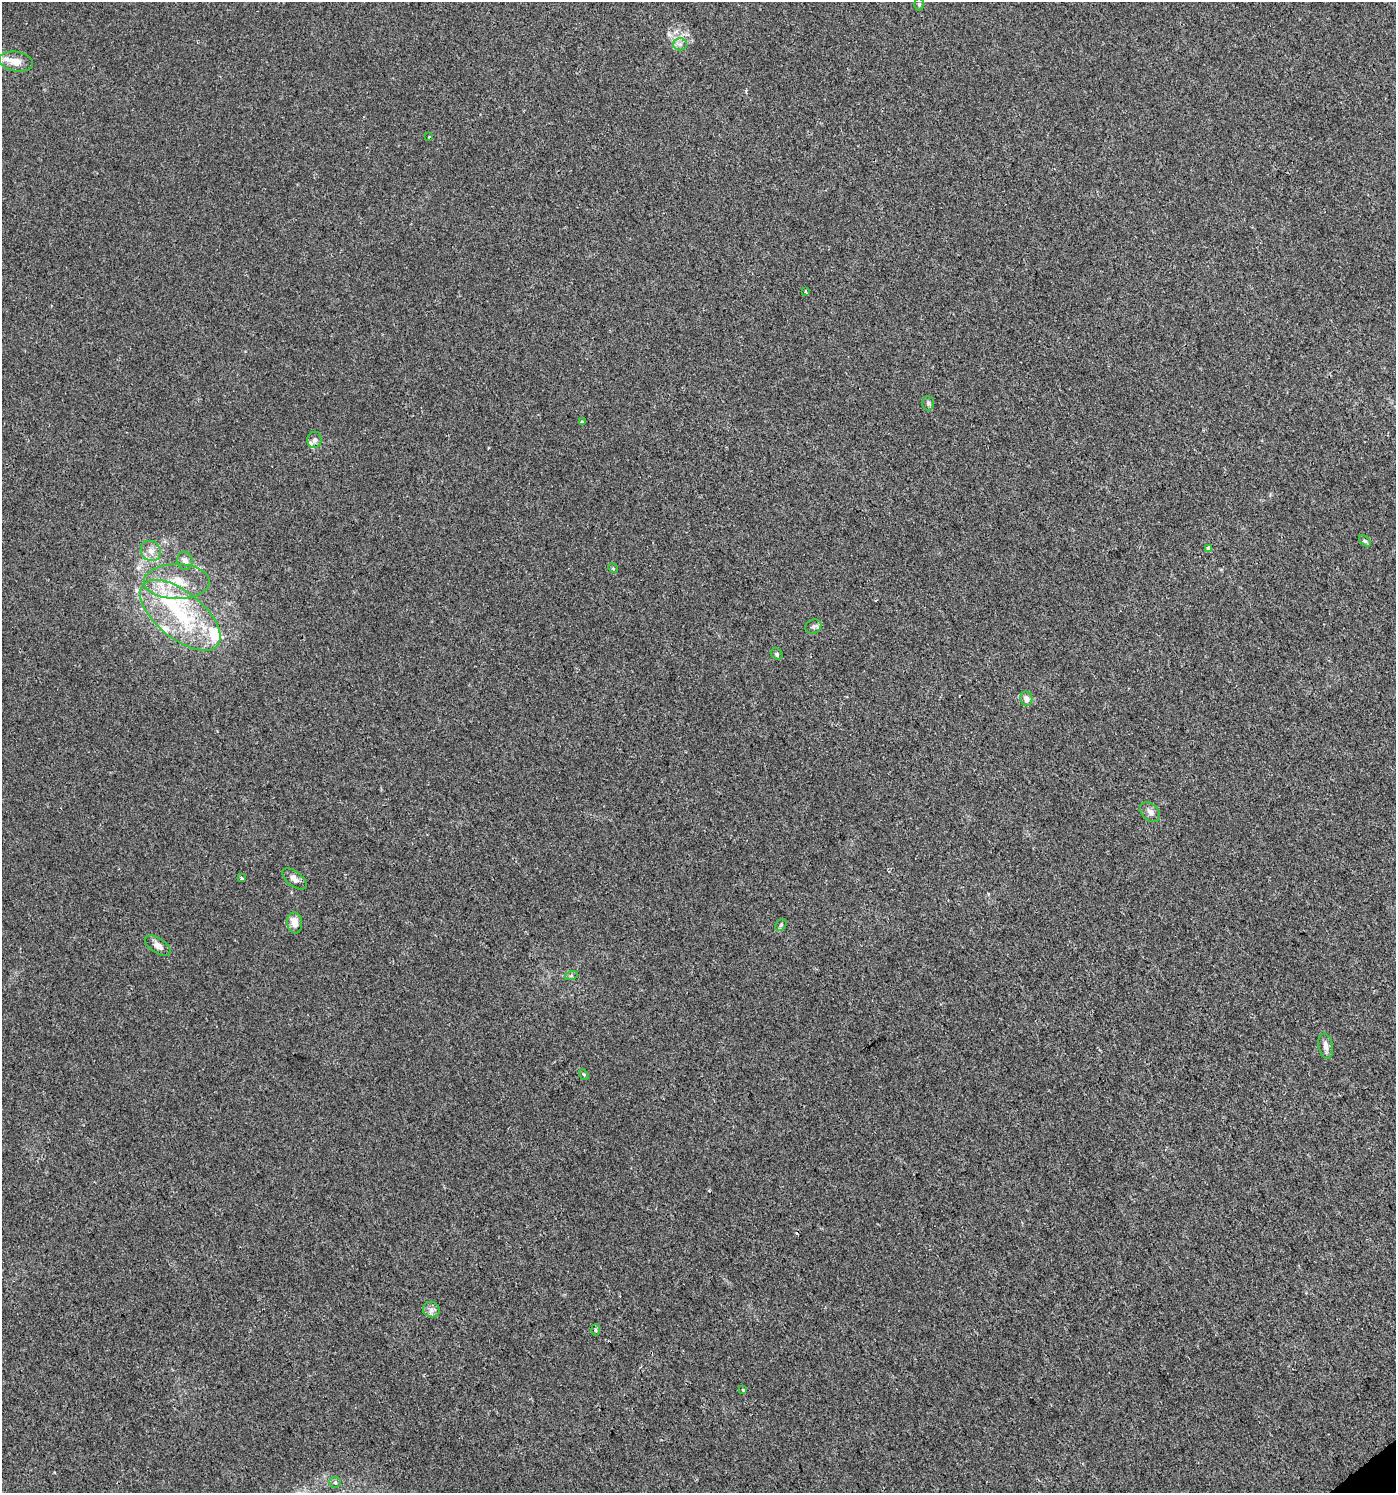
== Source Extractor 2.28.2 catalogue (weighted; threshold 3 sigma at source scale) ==
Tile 6 of 4 x 4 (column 2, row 2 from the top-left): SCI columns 1607-3000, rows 2989-4479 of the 5921 x 5985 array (HDU 1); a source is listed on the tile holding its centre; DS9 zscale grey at full resolution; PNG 1398 x 1495 px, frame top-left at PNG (2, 2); each listed source drawn as its Kron ellipse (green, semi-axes under 4 px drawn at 4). Shown black and unused: <1% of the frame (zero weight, under 2 of 3 exposures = <1% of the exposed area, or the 3 px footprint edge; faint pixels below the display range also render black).
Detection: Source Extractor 2.28.2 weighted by HDU 2 'WHT'; one run over the whole footprint, this tile lists its part. Background 0.00424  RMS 0.0034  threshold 0.0154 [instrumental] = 3 sigma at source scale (4.5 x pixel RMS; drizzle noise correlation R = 1.50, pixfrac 1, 0.0396/0.0396 arcsec/px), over >= 5 px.
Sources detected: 38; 2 inside a brighter object's white glare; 1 cosmic-ray / hot-pixel residue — neither listed nor drawn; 4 inside a brighter listed object's ellipse — not listed separately; the other 31 listed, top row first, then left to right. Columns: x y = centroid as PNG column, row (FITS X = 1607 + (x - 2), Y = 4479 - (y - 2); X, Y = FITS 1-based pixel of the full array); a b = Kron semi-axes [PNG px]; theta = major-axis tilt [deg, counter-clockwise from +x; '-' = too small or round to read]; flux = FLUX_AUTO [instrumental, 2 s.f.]
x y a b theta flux
919 4 6 5 - 0.53
680 44 6 6 - 1.1
16 61 17 10 -10 4.2
429 137 3 2 - 0.44
806 291 3 3 - 0.38
928 403 7 5 -89 0.67
582 422 4 3 - 0.92
314 440 8 7 - 1.1
1365 541 7 4 -44 0.57
1209 548 4 3 - 2.2
151 551 11 9 -51 2.5
185 561 9 7 -79 1.7
613 568 5 4 - 0.43
177 582 33 17 0 12
180 615 48 23 -39 31
813 626 8 7 - 0.94
777 654 6 5 - 0.65
1026 699 7 6 - 2.1
1150 812 11 8 -45 1.7
241 878 3 3 - 5.6
294 879 14 7 -39 1.9
295 923 10 7 -83 3.2
781 925 6 5 - 0.56
158 946 14 7 -33 2.1
571 976 6 4 19 0.55
1326 1046 13 7 -78 2.1
584 1075 6 3 -59 0.44
431 1310 8 7 - 1.6
595 1330 6 4 -88 0.46
743 1390 3 3 - 1.2
335 1482 6 5 - 0.58